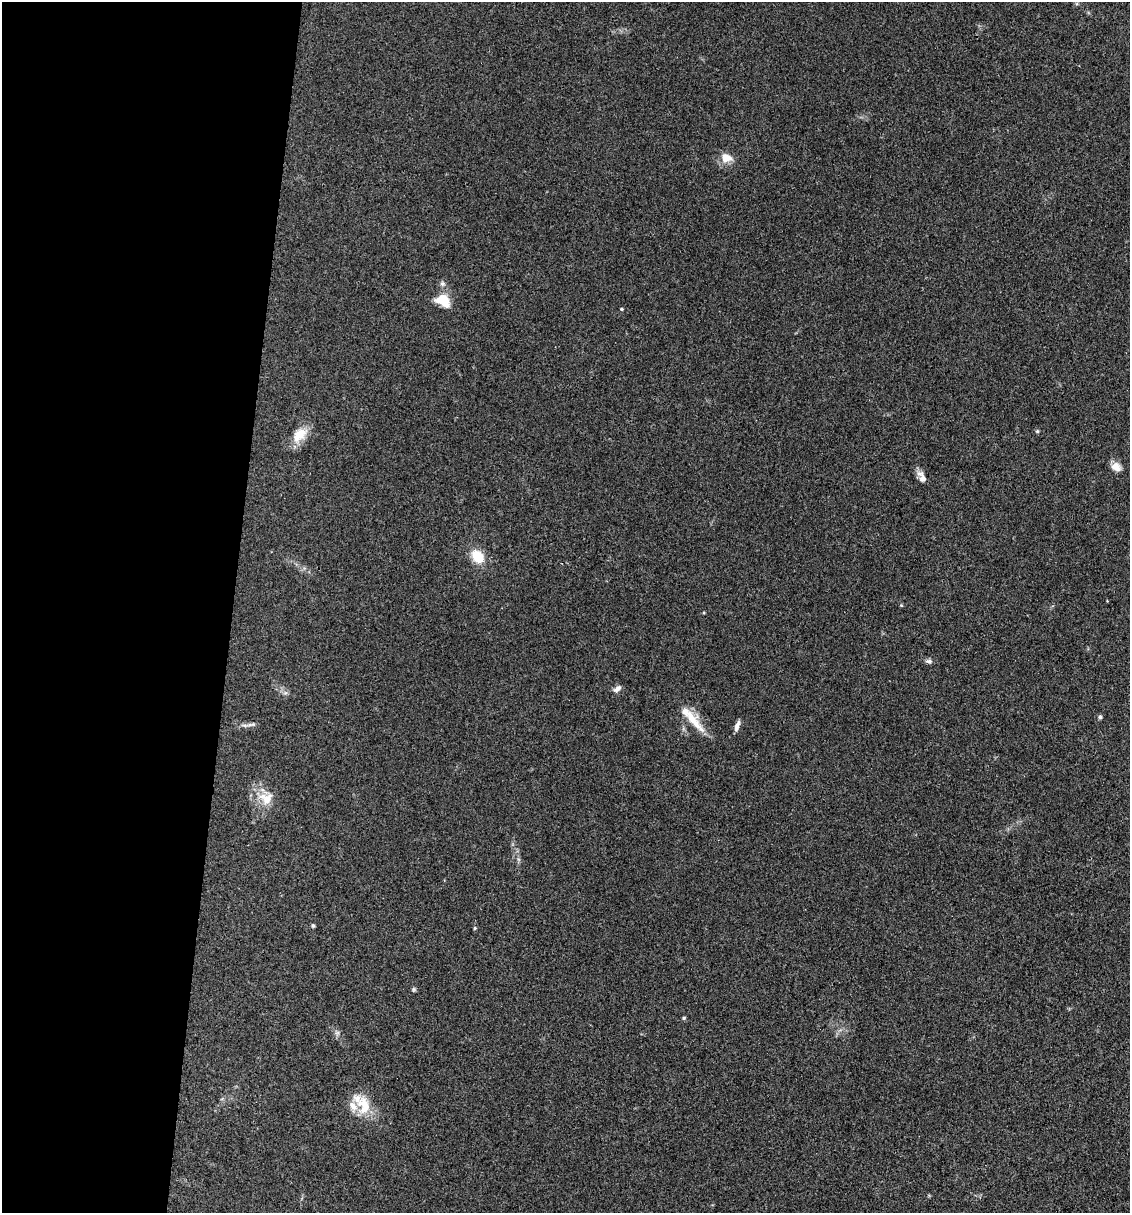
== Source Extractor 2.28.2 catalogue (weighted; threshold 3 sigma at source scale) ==
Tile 5 of 4 x 4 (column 1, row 2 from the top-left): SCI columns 231-1358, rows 2421-3631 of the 4857 x 4841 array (HDU 1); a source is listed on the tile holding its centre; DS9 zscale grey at full resolution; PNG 1132 x 1215 px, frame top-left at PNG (2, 2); no overlay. Shown black and unused: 21% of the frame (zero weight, under 3 of 4 exposures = <1% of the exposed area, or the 3 px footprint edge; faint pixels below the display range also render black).
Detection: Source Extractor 2.28.2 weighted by HDU 2 'WHT'; one run over the whole footprint, this tile lists its part. Background 0.11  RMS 0.0062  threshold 0.0281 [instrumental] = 3 sigma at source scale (4.5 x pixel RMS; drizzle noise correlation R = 1.50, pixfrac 1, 0.05/0.05 arcsec/px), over >= 5 px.
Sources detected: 26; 3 inside a brighter listed object's ellipse — not listed separately; the other 23 listed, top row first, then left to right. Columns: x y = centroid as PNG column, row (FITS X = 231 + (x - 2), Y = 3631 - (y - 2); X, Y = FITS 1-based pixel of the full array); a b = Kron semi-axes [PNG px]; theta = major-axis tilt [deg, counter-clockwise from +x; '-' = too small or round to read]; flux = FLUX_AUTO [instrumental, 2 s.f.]
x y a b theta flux
726 157 15 11 -19 7.3
442 284 7 6 - 1.8
443 301 18 13 -29 12
622 309 4 3 - 0.79
1037 431 5 4 - 0.75
299 435 24 14 42 11
1116 467 12 10 -31 5.1
922 477 17 7 -63 4
477 556 15 11 -49 14
901 605 5 3 - 0.52
929 661 9 6 -12 1.8
617 689 11 6 35 2.5
1100 717 6 5 - 1.1
693 720 39 11 -49 14
251 724 15 4 5 2.2
737 726 13 5 71 3
266 798 21 17 -5 12
313 926 5 4 - 0.9
475 928 5 4 - 0.73
414 989 7 5 -90 0.92
684 1018 5 4 - 0.74
337 1033 6 6 - 1.4
364 1106 28 16 -80 15